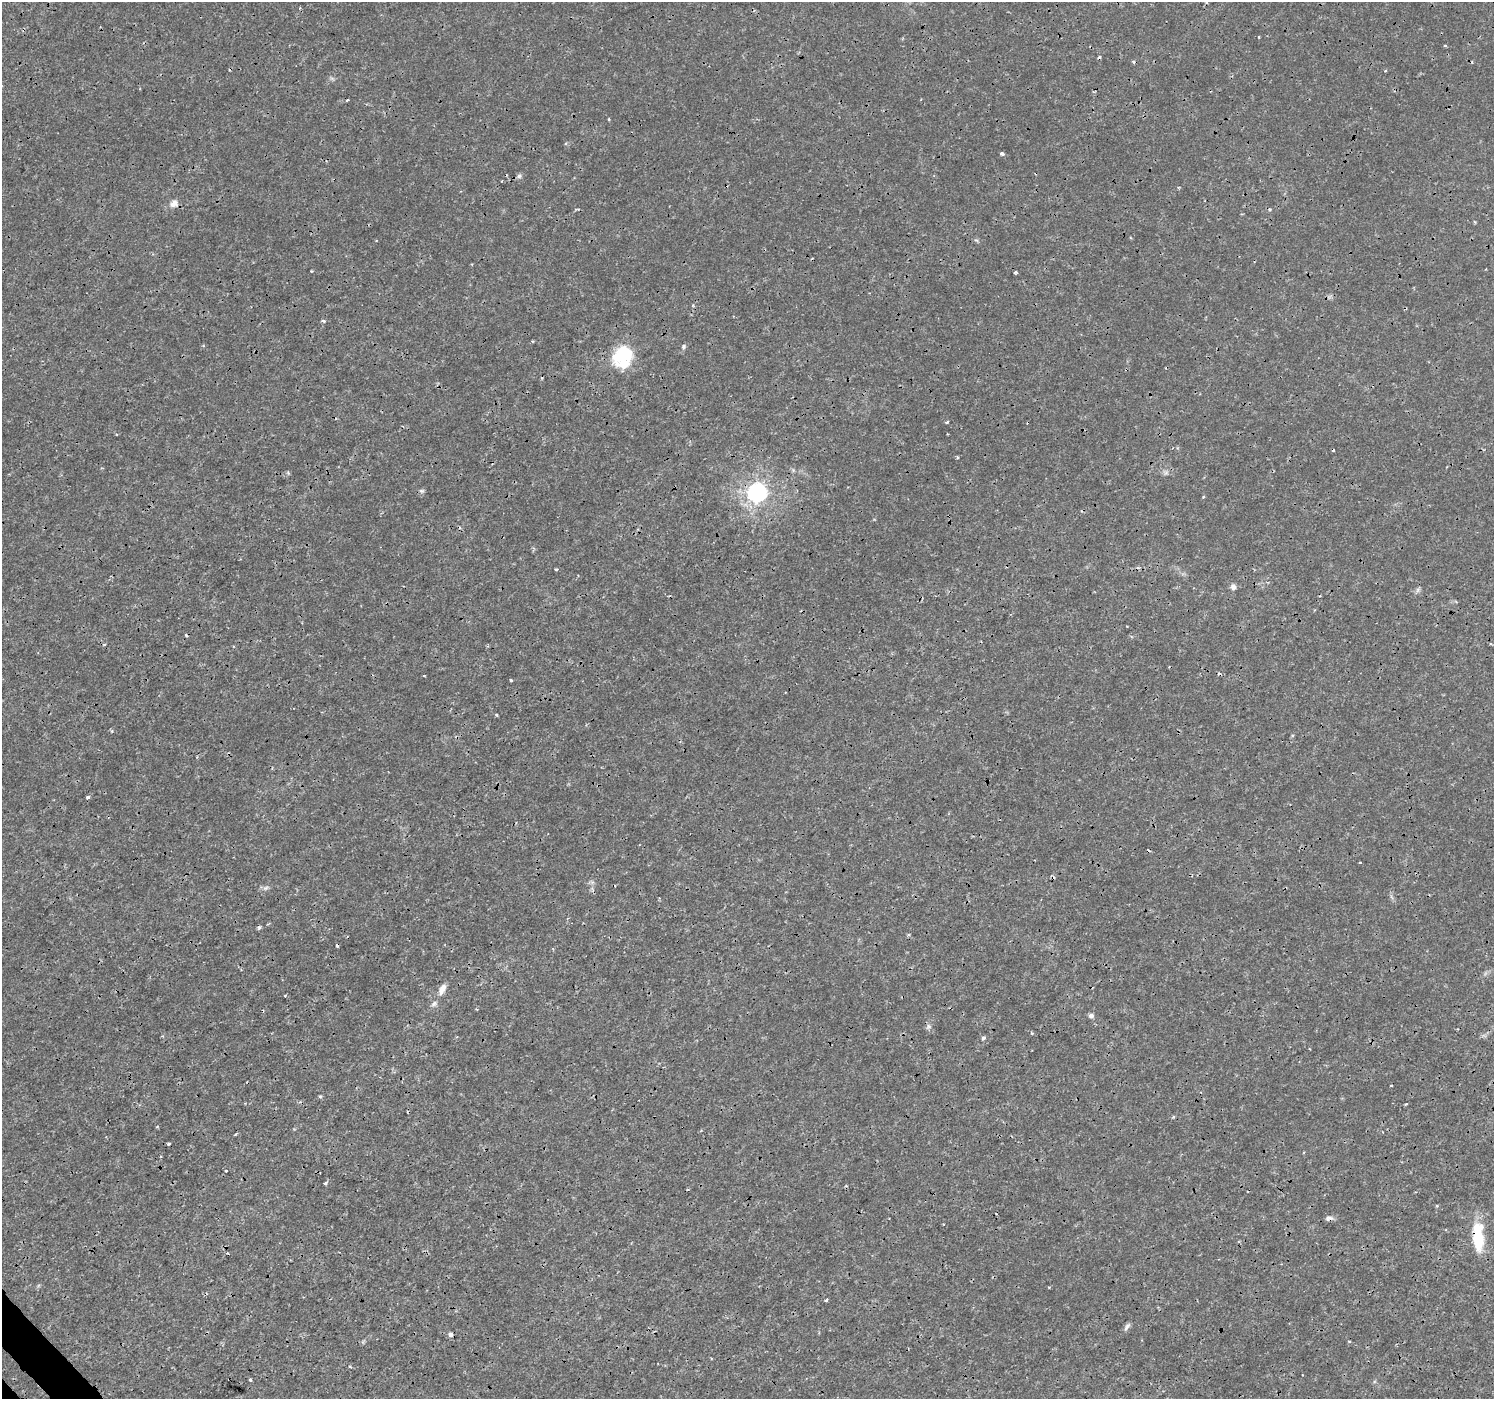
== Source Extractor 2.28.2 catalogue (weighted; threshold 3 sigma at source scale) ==
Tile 7 of 4 x 4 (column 3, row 2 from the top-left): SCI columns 3030-4521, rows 2981-4377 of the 6065 x 6025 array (HDU 1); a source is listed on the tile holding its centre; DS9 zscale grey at full resolution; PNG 1496 x 1401 px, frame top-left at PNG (2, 2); no overlay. Shown black and unused: <1% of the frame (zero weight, under 3 of 4 exposures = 5% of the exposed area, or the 3 px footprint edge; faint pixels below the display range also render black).
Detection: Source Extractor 2.28.2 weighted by HDU 2 'WHT'; one run over the whole footprint, this tile lists its part. Background 0.00109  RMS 8.0e-04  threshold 0.0036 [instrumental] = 3 sigma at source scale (4.5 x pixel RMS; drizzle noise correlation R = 1.50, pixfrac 1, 0.0396/0.0396 arcsec/px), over >= 5 px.
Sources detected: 55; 10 cosmic-ray / hot-pixel residue — not listed; the other 45 listed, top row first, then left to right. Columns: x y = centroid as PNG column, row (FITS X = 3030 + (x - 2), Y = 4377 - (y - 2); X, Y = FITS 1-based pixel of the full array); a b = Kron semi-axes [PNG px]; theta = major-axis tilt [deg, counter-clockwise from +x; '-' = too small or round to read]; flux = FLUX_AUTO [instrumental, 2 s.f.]
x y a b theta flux
1002 153 4 4 - 0.19
519 176 6 6 - 0.19
174 204 12 10 30 0.54
1015 272 4 3 - 0.13
323 321 5 4 - 0.15
683 346 6 6 - 0.16
623 356 25 21 62 4.4
947 422 4 3 - 0.26
957 457 4 3 - 0.15
288 473 5 5 - 0.12
1166 473 8 6 68 0.21
421 491 6 5 - 0.17
757 493 7 7 - 46
1203 497 4 3 - 0.078
556 569 4 3 - 0.1
1233 587 8 7 - 0.3
1418 590 7 4 88 0.18
424 676 3 2 - 0.078
511 680 3 3 - 0.13
497 715 5 3 - 0.08
88 797 3 3 - 0.31
1360 862 3 2 - 0.063
266 888 8 6 21 0.22
259 927 5 4 - 0.17
442 989 14 7 65 0.61
434 1004 8 6 53 0.26
1091 1016 7 6 - 0.25
928 1027 8 6 53 0.23
1032 1033 4 4 - 0.094
983 1038 5 4 - 0.17
1391 1085 3 3 - 0.22
320 1096 5 4 - 0.098
1406 1104 4 3 - 0.089
157 1127 4 3 - 0.079
236 1134 4 3 - 0.11
226 1171 3 2 - 0.098
325 1183 4 4 - 0.15
1329 1218 12 6 8 0.29
1478 1237 36 13 -86 3.1
826 1300 4 3 - 0.16
1127 1327 13 5 56 0.27
451 1334 4 4 - 0.58
1349 1341 4 3 - 0.082
350 1367 4 3 - 0.078
250 1380 3 3 - 0.19
Overlapping masked pixels (flux is a lower limit): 2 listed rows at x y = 1329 1218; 1478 1237